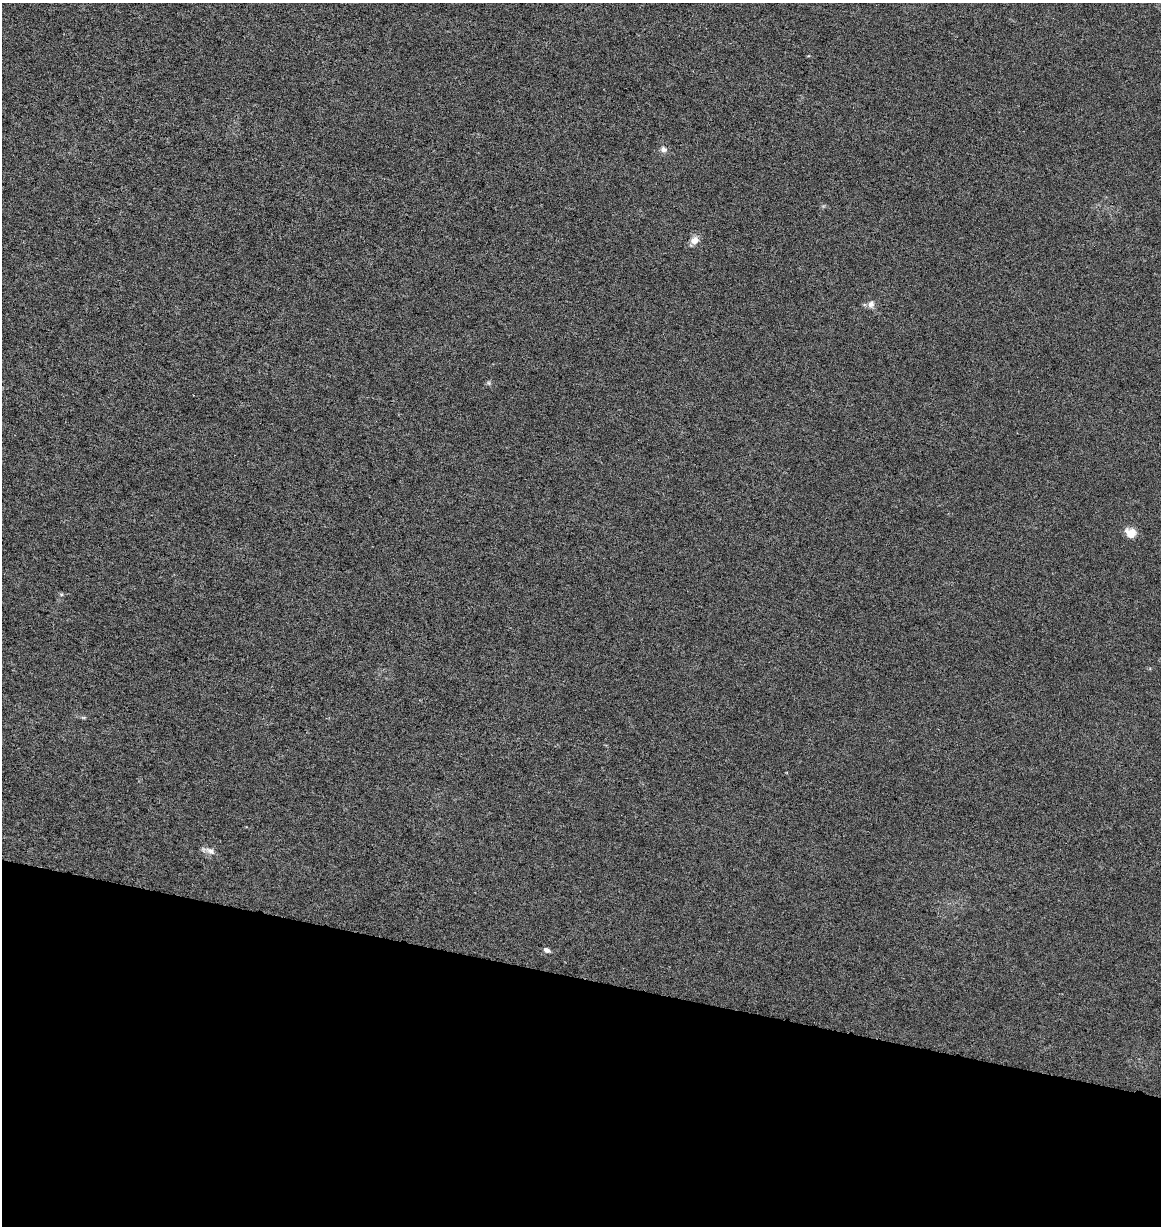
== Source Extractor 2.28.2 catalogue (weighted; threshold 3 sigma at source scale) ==
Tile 15 of 4 x 4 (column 3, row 4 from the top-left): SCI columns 2605-3763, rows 2-1225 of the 5150 x 4910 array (HDU 1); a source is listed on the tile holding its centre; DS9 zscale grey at full resolution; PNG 1163 x 1228 px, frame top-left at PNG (2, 3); no overlay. Shown black and unused: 20% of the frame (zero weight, under 3 of 6 exposures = <1% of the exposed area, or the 3 px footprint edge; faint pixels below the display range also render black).
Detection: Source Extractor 2.28.2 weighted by HDU 2 'WHT'; one run over the whole footprint, this tile lists its part. Background 0.00109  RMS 0.0025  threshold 0.0103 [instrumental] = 3 sigma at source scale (4.09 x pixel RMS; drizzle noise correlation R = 1.36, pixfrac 0.8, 0.0396/0.0396 arcsec/px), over >= 5 px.
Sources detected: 7; all 7 listed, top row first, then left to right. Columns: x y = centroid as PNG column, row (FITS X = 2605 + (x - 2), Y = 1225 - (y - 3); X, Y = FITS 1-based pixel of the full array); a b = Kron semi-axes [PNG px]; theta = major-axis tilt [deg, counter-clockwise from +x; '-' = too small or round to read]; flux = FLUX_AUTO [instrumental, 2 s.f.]
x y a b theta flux
664 149 8 8 - 0.87
695 240 10 9 - 1.6
871 304 10 9 - 1
489 383 6 4 -71 0.31
1131 533 12 10 -17 2.5
210 851 14 7 -31 1.2
547 950 7 5 -25 0.76